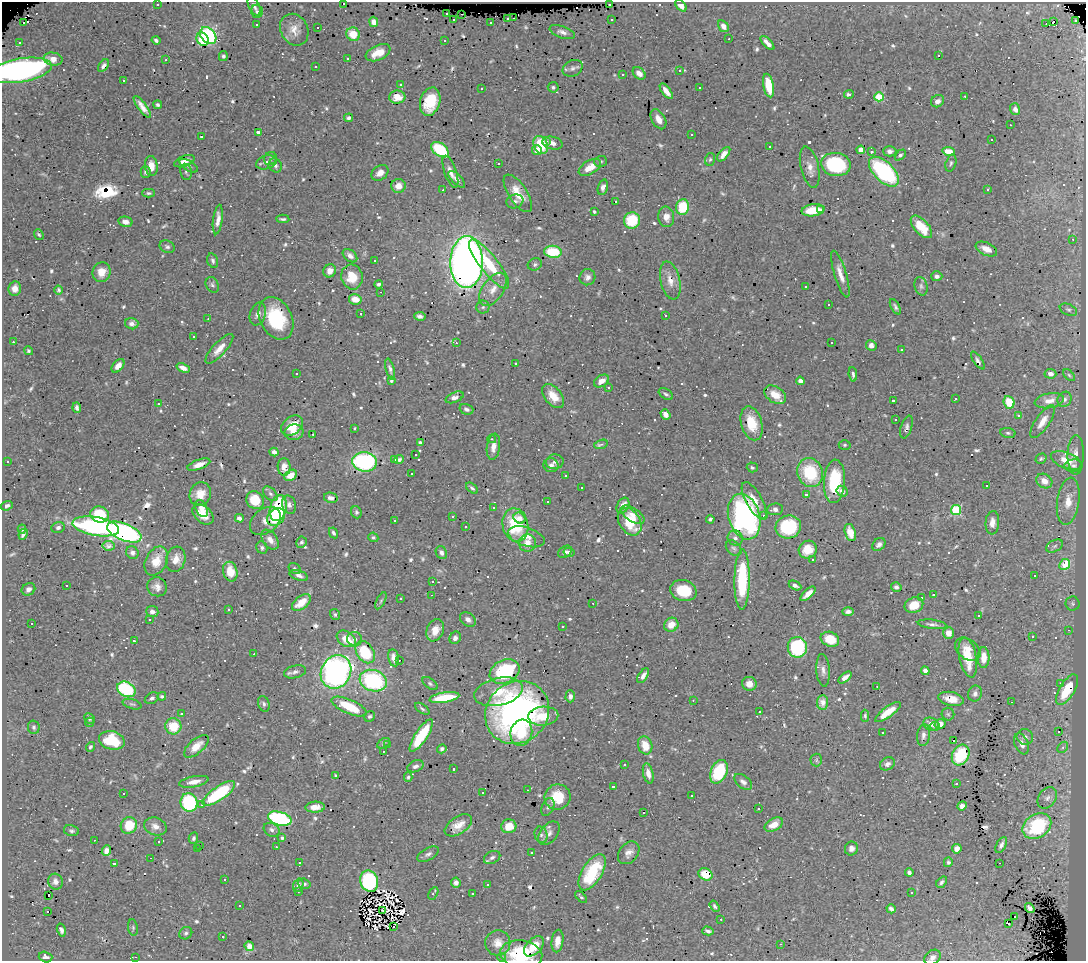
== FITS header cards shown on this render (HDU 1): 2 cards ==
NAXIS1  =                 1084
NAXIS2  =                  959

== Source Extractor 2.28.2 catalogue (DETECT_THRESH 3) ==
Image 1084 x 959 px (HDU 1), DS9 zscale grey, 1 PNG px = 1 image px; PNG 1088 x 963 px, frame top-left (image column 1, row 959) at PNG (2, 2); each listed source drawn as its Kron ellipse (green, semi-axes under 4 px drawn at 4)
Background 0.67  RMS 0.026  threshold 0.0779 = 3 sigma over >= 5 px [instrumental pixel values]
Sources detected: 797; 5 with non-positive FLUX_AUTO (blend fragments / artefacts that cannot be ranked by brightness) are neither listed nor drawn; of the other 792, the 500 brightest by FLUX_AUTO listed and drawn (292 fainter detections omitted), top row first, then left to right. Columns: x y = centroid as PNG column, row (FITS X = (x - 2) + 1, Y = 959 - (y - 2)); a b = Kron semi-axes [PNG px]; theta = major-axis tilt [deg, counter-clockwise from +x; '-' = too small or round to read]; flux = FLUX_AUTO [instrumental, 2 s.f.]
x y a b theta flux
343 3 3 3 - 34
157 4 3 3 - 9.8
609 4 3 2 - 11
254 6 10 5 -64 5.3
681 6 7 4 -46 9
257 11 6 5 - 3.5
447 14 3 2 - 29
462 14 3 2 - 45
508 18 3 3 - 40
513 18 3 3 - 18
611 19 3 3 - 33
453 20 3 3 - 17
1076 20 3 3 - 35
1054 21 3 3 - 2800
374 22 5 4 - 10
24 23 3 2 - 4.6
491 23 3 3 - 10
1046 23 4 2 - 33
257 25 3 3 - 14
723 26 6 4 -57 11
317 28 3 2 - 7.3
294 30 17 13 -60 20
562 32 13 6 -18 8.5
353 34 7 6 - 35
208 36 9 7 -49 170
203 39 7 6 - 54
729 39 3 2 - 22
156 40 4 3 - 4.3
445 40 3 3 - 48
19 42 3 3 - 9.8
767 43 9 4 -46 10
378 53 13 7 24 28
939 55 3 3 - 100
223 56 5 4 - 4
347 58 3 3 - 16
53 59 9 6 -11 13
166 60 3 2 - 3.3
103 66 7 4 55 5.6
315 67 3 3 - 8.4
573 68 10 8 25 7.1
20 70 31 12 10 640
679 71 3 3 - 33
639 73 7 5 -40 10
623 75 3 3 - 9.9
123 81 3 3 - 65
401 84 3 3 - 28
768 85 12 5 -78 41
553 87 5 5 - 4
699 87 3 3 - 3
482 89 3 3 - 6.5
666 91 9 4 -52 13
849 94 5 3 - 5.6
965 96 4 2 - 10
397 97 8 6 2 17
879 97 5 4 - 91
937 101 7 6 - 7.8
430 102 14 10 73 64
158 105 4 3 - 3.7
142 107 13 4 -54 12
1015 109 6 5 - 9
349 118 4 3 - 4.2
658 119 11 6 -60 15
1010 125 3 2 - 3.4
258 132 3 3 - 5.9
691 135 3 3 - 7.9
201 136 3 3 - 15
992 139 3 3 - 50
546 141 3 3 - 15
552 143 10 6 -12 9.8
541 145 9 7 -68 54
769 146 3 3 - 7.4
440 150 10 6 -37 87
537 150 5 5 - 14
861 150 4 4 - 20
890 151 7 5 1 5.9
948 151 6 4 -9 19
871 152 4 3 - 3.7
724 154 8 4 50 11
900 155 6 4 44 4
270 158 7 6 - 3.3
710 159 6 5 - 3.2
184 161 10 5 20 8
601 161 6 5 - 3.1
266 162 10 6 18 7.7
498 163 3 2 - 7.6
951 163 8 5 73 4.1
836 164 15 11 -10 130
151 166 10 6 -84 18
189 166 10 5 -31 5.4
275 166 7 6 - 5.1
590 167 12 6 30 19
810 167 21 9 -77 17
146 172 6 5 - 4.1
186 172 8 6 -82 4.2
450 172 17 6 -71 13
884 172 18 10 -45 190
380 173 9 7 38 11
457 179 11 5 -45 7.9
398 186 7 7 - 18
603 187 8 5 73 7.3
988 189 3 3 - 160
443 190 3 2 - 3.5
149 193 6 4 -1 3.6
518 193 22 9 -57 32
515 201 8 6 18 5.9
615 202 3 3 - 1400
683 207 8 6 79 64
813 210 11 6 8 38
820 210 3 3 - 15
594 212 3 3 - 3.1
666 217 10 8 -82 13
218 219 15 4 83 12
283 219 6 3 -4 3.5
632 220 8 8 - 68
125 222 7 5 -12 11
921 227 14 7 -48 39
39 234 6 4 -50 3.3
1073 239 3 2 - 5
167 247 8 6 -24 4.6
986 249 11 6 -24 17
553 252 9 6 -6 64
350 256 8 5 -39 8
375 260 3 3 - 23
213 261 7 5 -73 4.9
467 262 26 16 89 1300
489 264 30 9 -52 73
535 264 7 6 - 4.2
330 271 7 6 - 14
101 272 10 9 - 23
840 274 24 6 -73 17
937 276 5 5 - 5.7
352 277 12 10 -78 37
587 277 8 8 - 8.1
670 280 19 9 -77 20
378 284 4 4 - 3.8
212 285 8 6 -61 4.5
806 286 3 3 - 13
921 286 9 6 -75 5.1
15 289 7 6 - 12
493 289 19 10 55 22
59 290 4 3 - 3.4
381 292 3 2 - 8.2
355 299 6 5 - 17
829 305 3 3 - 4.9
483 307 6 6 - 4.5
895 307 8 4 -61 4.6
1068 310 9 5 -24 3.7
258 314 12 7 72 10
361 314 3 3 - 27
420 316 6 4 -11 6.2
665 316 3 3 - 21
276 318 22 16 -63 110
208 319 3 2 - 3.1
132 324 6 5 - 7.8
193 337 3 3 - 6
13 342 3 2 - 5
456 343 3 3 - 3.6
831 343 3 3 - 41
871 345 5 5 - 8.9
219 349 19 6 47 19
901 349 3 3 - 11
28 351 4 4 - 3.1
978 360 10 4 -54 4.6
515 363 3 3 - 15
118 366 8 5 50 14
183 368 7 4 -21 11
390 369 10 4 -76 5.7
296 373 3 3 - 19
853 374 7 3 -85 4.5
1050 374 6 5 - 9.4
1069 375 7 4 -46 3.2
391 381 4 4 - 3.2
601 381 8 5 32 12
800 381 4 4 - 6.9
608 387 3 3 - 6.8
666 394 8 5 -33 3.9
775 395 12 8 -34 20
553 396 14 8 -49 26
455 397 9 5 23 10
955 399 3 3 - 5.4
1064 399 8 6 60 6.2
893 401 3 2 - 19
1049 401 15 7 10 16
1009 402 6 5 - 41
158 404 3 3 - 3.8
77 408 5 3 - 4.9
466 409 7 5 -18 4.8
665 414 5 4 - 9.3
1019 416 3 3 - 4.4
896 420 3 3 - 24
1043 422 19 7 56 18
752 423 17 10 -74 42
292 426 12 8 36 37
906 427 12 5 74 5.4
354 429 3 3 - 10
294 432 9 7 10 14
1008 433 8 5 -10 3.6
313 434 3 2 - 5.5
492 439 4 3 - 3.6
420 443 4 3 - 3.9
601 444 7 3 17 6.6
845 445 6 4 2 3.1
493 447 13 6 83 12
274 452 4 4 - 7.7
415 455 3 3 - 5.8
1076 455 20 8 90 15
394 459 3 3 - 46
399 459 5 4 - 4
1041 459 6 4 34 3.5
1066 460 16 8 -21 31
7 461 3 3 - 34
365 462 12 9 -6 260
555 462 9 7 4 7.2
199 465 12 5 20 13
551 465 7 7 - 6.4
1074 466 9 6 1 6.2
284 467 9 6 -89 12
752 467 5 5 - 3.5
810 473 15 12 -71 95
411 474 3 3 - 38
291 475 7 5 30 17
565 475 3 3 - 27
834 481 22 10 86 96
1044 481 8 7 - 17
987 486 3 3 - 20
581 487 3 3 - 18
472 488 7 4 -40 3.8
842 491 6 5 - 9.5
200 494 12 10 68 25
270 494 9 5 -44 4.9
806 494 3 3 - 93
331 498 7 5 -13 7.9
255 500 9 8 - 35
547 501 3 3 - 3.1
754 501 21 8 -61 25
1068 501 24 11 82 32
289 505 9 7 -74 7
623 505 8 5 62 15
7 506 6 4 19 5.5
201 508 9 5 -63 11
278 508 13 8 77 110
493 508 3 3 - 10
775 509 8 5 8 7.6
956 510 5 5 - 130
356 512 6 5 - 3.9
203 514 12 8 -42 26
100 515 9 8 - 82
633 515 13 6 -32 15
452 516 3 3 - 4.9
764 516 3 2 - 24
276 517 10 7 41 59
744 517 23 15 -74 390
239 518 4 4 - 5.3
519 518 6 5 - 8.8
710 519 4 3 - 3.5
265 521 17 12 38 15
394 521 3 3 - 4
630 522 15 10 -57 61
992 523 12 7 86 12
515 525 17 13 -77 87
96 526 23 9 -10 330
466 527 3 3 - 15
788 527 13 11 13 100
58 528 7 5 22 5.7
22 529 4 3 - 3.5
124 532 18 8 -22 420
333 533 5 4 - 4.2
850 533 9 5 -74 16
23 534 6 4 65 5.2
373 537 5 4 - 3.4
526 537 19 9 -17 26
735 538 8 7 - 8.1
270 540 11 7 -53 12
302 542 5 5 - 3.7
527 543 8 8 - 17
879 544 7 5 46 7.3
108 546 6 4 -9 5.9
1055 546 9 5 27 5
262 548 6 5 - 4
734 548 9 6 -43 5.2
808 550 9 8 - 31
565 552 7 5 34 6.1
569 552 5 4 - 4.1
132 553 6 6 - 5.9
441 553 7 5 -64 6.2
176 559 13 9 74 18
813 559 3 3 - 4.9
156 561 15 10 62 31
1065 564 6 5 - 52
295 568 6 5 - 3
230 572 10 7 -77 31
299 575 9 5 -18 6.7
1035 576 3 3 - 10
742 580 30 7 89 150
433 582 3 3 - 160
66 585 3 3 - 8.9
795 585 7 4 -28 6.9
157 587 10 9 - 11
896 587 5 5 - 4.1
28 589 7 6 - 6.2
683 591 13 10 -16 53
808 594 9 4 43 16
432 595 3 2 - 4.2
933 595 3 3 - 20
922 598 3 3 - 15
400 599 3 3 - 4.1
381 601 9 4 62 3.4
301 603 11 6 37 30
593 603 3 2 - 110
1073 604 7 7 - 4.3
914 605 9 7 22 27
229 610 3 3 - 6.3
152 612 6 5 - 8
848 612 6 4 1 5.6
335 614 6 5 - 3.5
978 615 3 3 - 170
468 619 8 6 -35 8
150 620 3 3 - 4.7
32 623 3 3 - 19
932 624 14 4 -6 7
671 625 7 6 - 22
562 626 3 3 - 7.3
435 630 11 8 66 22
1068 630 3 2 - 33
949 633 6 5 - 13
1032 637 3 3 - 8.1
455 638 6 5 - 7.1
346 639 10 7 -34 35
355 639 7 7 - 7.8
830 639 9 7 -21 44
134 641 3 3 - 56
797 647 10 9 - 150
968 649 14 10 -37 17
365 652 12 8 -56 89
254 654 3 2 - 4.1
984 657 10 6 89 21
394 658 9 5 -78 9.8
968 658 20 8 -79 48
399 660 3 2 - 4.2
823 670 16 6 -86 9.8
505 671 16 11 24 130
925 671 4 4 - 5.8
295 672 11 6 14 7.1
336 672 17 14 62 510
643 676 8 4 57 8.8
845 678 8 4 40 9.3
373 681 14 10 -18 200
1061 683 3 3 - 53
430 684 9 5 -38 3.6
749 684 7 7 - 12
877 686 3 2 - 3.1
126 689 10 7 -27 120
1067 690 17 7 59 72
498 692 24 13 13 45
975 694 8 7 - 6.7
162 696 4 4 - 4.2
570 696 6 4 89 7.1
152 698 7 5 29 4.5
444 698 15 5 9 67
951 699 13 7 -11 22
693 700 3 2 - 3.1
822 702 7 5 85 9.4
1011 702 3 2 - 5.1
132 704 10 5 -17 3.9
264 704 8 5 -72 4.4
349 706 19 7 -23 63
422 709 8 4 -35 3.3
517 712 33 30 40 570
759 712 3 3 - 21
888 712 15 5 36 32
182 714 3 3 - 12
948 714 6 6 - 3.3
369 716 6 5 - 3.7
543 716 15 9 4 33
865 716 6 4 -89 3.3
89 719 6 4 -47 3.5
89 722 5 4 - 4.1
931 724 8 6 -21 11
940 724 5 4 - 21
173 726 8 8 - 47
935 726 5 3 - 3.8
34 727 6 6 - 3.9
1059 732 3 2 - 15
521 733 13 11 75 45
883 733 3 3 - 17
421 735 19 6 57 82
923 735 11 6 83 8.1
1025 737 8 7 - 8.1
112 740 13 9 -15 69
954 740 3 3 - 310
384 743 7 4 30 3.1
1022 744 11 6 -68 11
387 745 3 2 - 4.1
645 745 9 7 -71 30
196 746 15 7 41 18
90 747 5 4 - 3.5
1063 747 6 4 46 3.8
442 749 5 4 - 4.9
383 751 3 2 - 4.3
961 755 11 8 62 76
816 760 6 6 - 3.6
624 764 3 3 - 5
887 764 8 6 30 6
415 766 8 5 23 5.8
453 769 3 3 - 4.5
719 772 12 8 65 86
648 773 10 5 -77 12
336 776 4 4 - 3.4
408 777 5 4 - 3.1
194 782 15 5 11 14
743 782 10 6 -38 7.1
956 784 3 2 - 3.7
613 786 3 3 - 85
528 790 3 2 - 3.7
123 793 3 3 - 75
219 793 19 7 35 140
482 793 3 3 - 13
692 796 3 3 - 110
557 797 13 12 - 47
1047 798 11 8 54 9.6
189 802 9 8 - 150
202 805 3 3 - 5.8
962 806 5 4 - 9.4
315 807 10 5 3 15
548 807 9 6 67 4.4
759 809 3 3 - 29
644 812 3 3 - 69
280 819 12 6 -16 230
129 825 8 8 - 46
458 825 15 8 34 20
774 825 10 6 28 22
155 826 12 8 -20 13
509 826 7 7 - 31
1037 826 15 11 34 130
272 830 8 6 -28 6.4
71 831 7 5 -12 4.3
549 833 13 8 51 10
541 835 8 6 -76 6.8
193 838 6 4 73 3.7
282 838 4 3 - 3.1
94 840 3 2 - 3.3
159 842 3 3 - 12
1001 845 9 5 62 6.2
200 846 3 3 - 44
276 847 3 2 - 8.9
198 848 3 3 - 51
851 848 7 6 - 8.3
957 849 5 4 - 9.9
106 851 5 4 - 10
531 853 3 3 - 43
629 853 12 9 51 11
428 854 12 6 29 6.6
492 857 8 6 27 5.6
151 858 3 2 - 12
948 862 5 4 - 4.1
114 863 3 3 - 300
299 863 4 3 - 10
1000 863 3 2 - 16
592 872 20 10 58 80
909 872 4 3 - 5.2
705 874 7 6 - 32
225 880 3 3 - 8.2
369 881 11 8 -69 190
55 882 8 7 - 11
942 882 6 4 50 3.9
456 883 5 4 - 6.4
304 884 6 5 - 4.6
298 885 7 5 71 6.4
487 885 3 3 - 4.2
298 891 3 2 - 6
433 893 7 3 62 5.1
911 893 3 3 - 4.8
473 894 3 3 - 72
49 896 3 2 - 15
581 897 7 4 -46 3.3
240 906 3 3 - 130
714 906 6 4 -57 3.7
1030 908 5 4 - 6.6
891 909 5 3 - 5.5
382 910 4 2 - 3.2
47 911 3 3 - 8.7
1014 916 3 3 - 13
721 919 3 2 - 5.9
1009 924 4 3 - 15
393 927 4 3 - 38
133 928 8 5 -81 3.4
61 930 7 4 -75 6.2
708 931 6 3 -16 4.7
186 933 7 6 - 4.1
223 937 3 2 - 11
557 941 11 6 82 14
498 943 12 12 - 18
780 944 3 2 - 3.1
249 946 5 4 - 12
534 946 12 7 46 30
521 954 21 14 -9 93
46 957 7 5 -16 7.1
135 957 3 2 - 3.7
502 957 4 4 - 6.2
932 957 9 6 37 8.2
At the frame edge (FLAGS 8, measured only in part): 4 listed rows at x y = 343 3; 20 70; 521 954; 932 957
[292 fainter detections neither listed nor drawn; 5 non-positive-flux detections neither listed nor drawn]